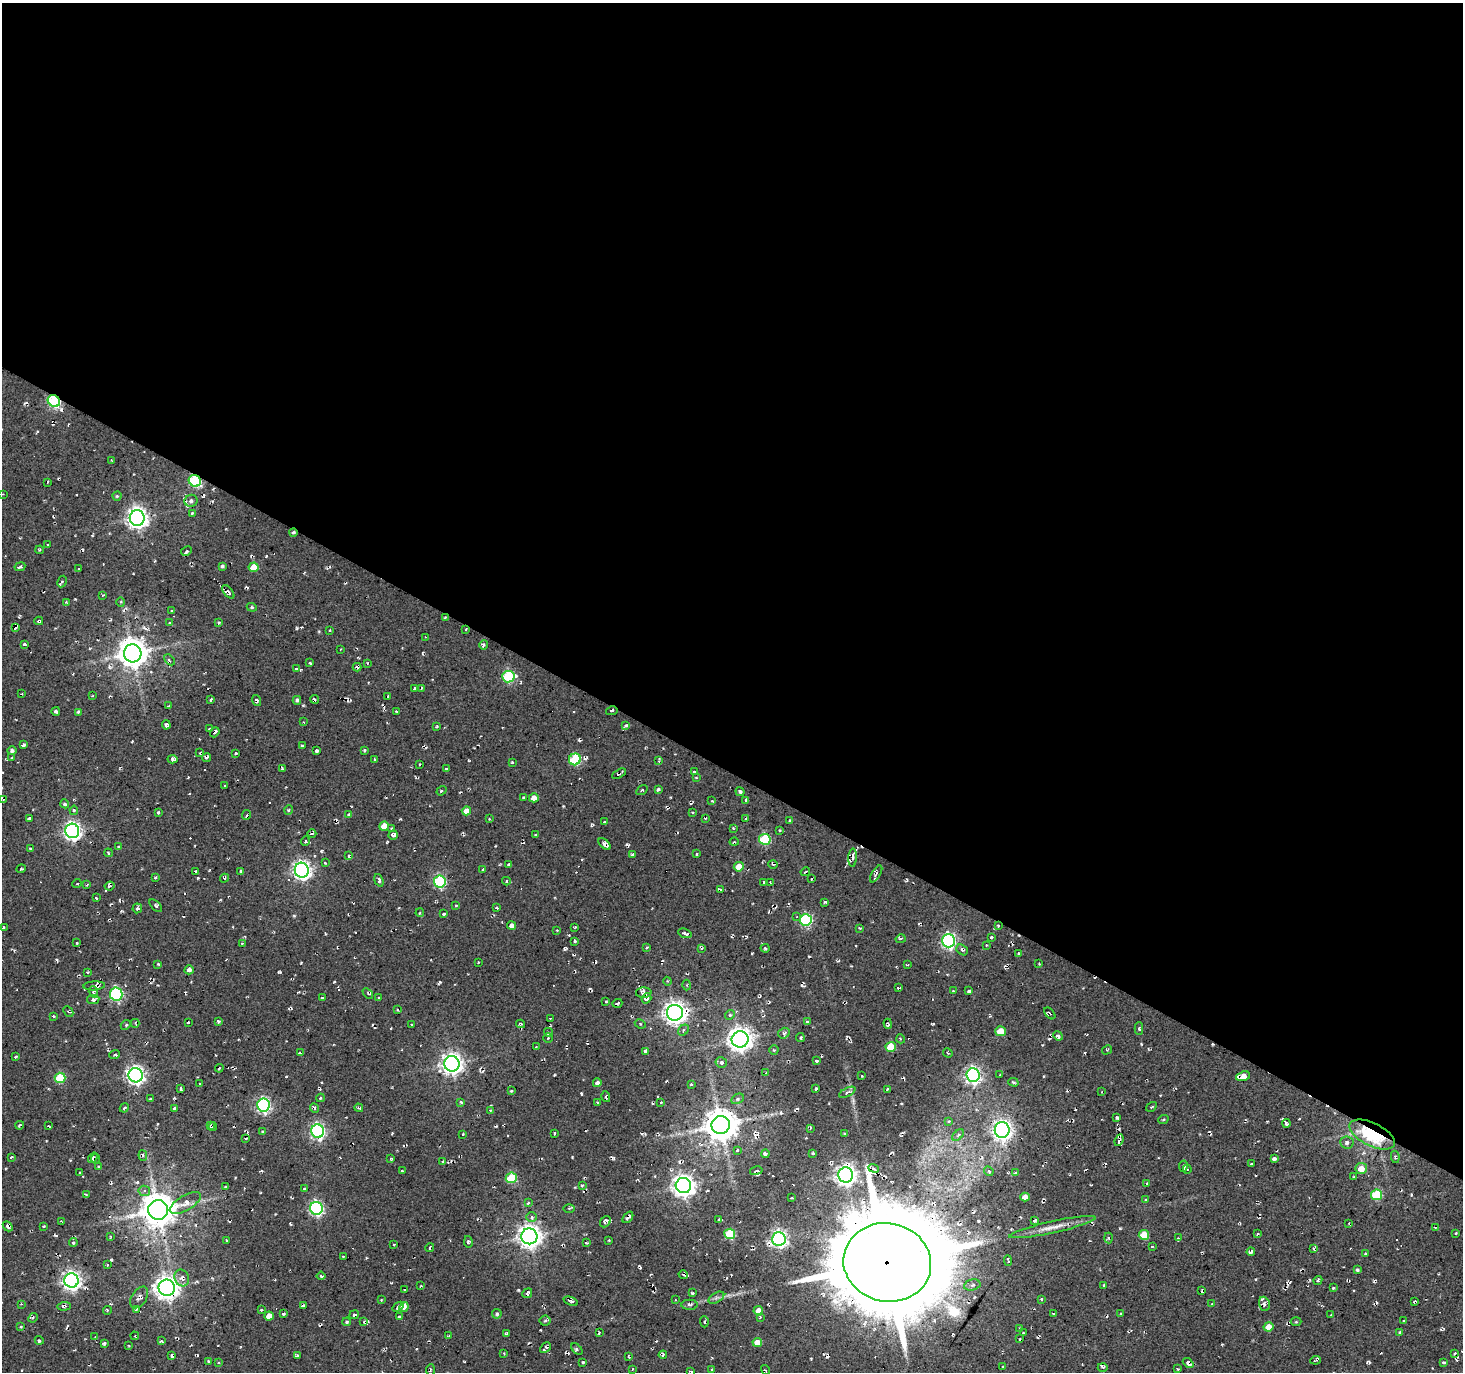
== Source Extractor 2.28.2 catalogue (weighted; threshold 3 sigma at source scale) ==
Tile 3 of 4 x 4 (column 3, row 1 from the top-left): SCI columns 2925-4385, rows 4302-5671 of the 5853 x 5930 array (HDU 1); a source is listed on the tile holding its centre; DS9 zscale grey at full resolution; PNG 1465 x 1374 px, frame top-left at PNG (2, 3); each listed source drawn as its Kron ellipse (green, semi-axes under 4 px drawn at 4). Shown black and unused: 56% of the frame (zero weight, under 2 of 3 exposures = <1% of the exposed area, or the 3 px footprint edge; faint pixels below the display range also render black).
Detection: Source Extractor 2.28.2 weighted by HDU 2 'WHT'; one run over the whole footprint, this tile lists its part. Background 0.0081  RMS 0.0091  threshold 0.0408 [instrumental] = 3 sigma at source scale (4.5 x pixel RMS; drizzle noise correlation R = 1.50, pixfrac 1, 0.0396/0.0396 arcsec/px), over >= 5 px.
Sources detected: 479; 19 cosmic-ray / hot-pixel residue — neither listed nor drawn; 6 inside a brighter listed object's ellipse — not listed separately; the other 454 listed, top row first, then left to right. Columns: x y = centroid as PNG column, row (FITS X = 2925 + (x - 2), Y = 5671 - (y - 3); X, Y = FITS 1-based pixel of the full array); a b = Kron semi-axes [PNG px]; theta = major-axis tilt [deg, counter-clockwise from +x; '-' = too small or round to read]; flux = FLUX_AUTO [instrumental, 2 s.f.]
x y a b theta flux
54 401 6 5 - 130
111 460 3 2 - 0.79
195 481 6 5 - 88
48 482 3 2 - 0.72
3 494 2 2 - 0.7
117 496 4 4 - 1.1
191 501 6 6 - 2.9
192 513 3 3 - 1.6
137 518 8 7 - 540
293 532 4 3 - 1.4
48 544 4 2 - 0.9
40 550 4 3 - 1.1
186 551 6 3 28 1.4
222 566 4 3 - 1.7
20 567 5 3 - 2.1
254 567 5 4 - 14
79 569 3 2 - 0.76
62 581 6 4 63 1.5
228 592 8 4 -51 2.5
103 595 3 2 - 0.79
66 602 3 2 - 0.82
121 602 4 4 - 1.1
252 607 5 4 - 1.1
171 611 4 2 - 0.77
445 617 3 2 - 1
39 621 4 4 - 2
219 622 3 3 - 1
169 623 3 3 - 0.84
16 628 4 2 - 1.5
466 629 3 2 - 0.65
330 630 3 2 - 0.89
425 637 3 2 - 0.65
24 644 4 3 - 1.2
484 645 5 3 - 1.5
340 649 2 2 - 0.68
133 653 9 8 - 1400
169 660 6 2 -46 0.96
310 663 3 3 - 1.4
367 663 3 2 - 0.72
357 667 4 3 - 2.2
296 669 3 3 - 2
508 677 6 5 - 68
415 688 3 2 - 0.97
422 688 3 2 - 0.78
22 694 3 2 - 0.59
92 696 3 2 - 1.1
388 696 3 2 - 0.84
210 699 4 3 - 1.4
314 699 5 2 - 1.4
257 700 6 3 -71 2
297 700 4 4 - 1.8
169 706 3 3 - 1
56 711 4 3 - 2.3
397 711 3 2 - 0.88
612 711 6 2 13 0.96
78 712 3 2 - 1.1
303 722 3 2 - 0.7
166 725 4 4 - 1.8
437 726 3 3 - 0.93
626 726 4 3 - 2.7
210 729 4 3 - 1
215 732 5 2 - 1.9
24 745 4 3 - 1.7
302 746 3 3 - 1.1
365 750 3 3 - 1.5
12 751 4 4 - 2.5
317 751 4 3 - 2.5
200 753 4 3 - 1.1
236 753 3 3 - 1.4
12 758 3 3 - 1.1
206 758 4 3 - 2.1
173 759 5 4 - 3.6
575 759 6 5 - 62
375 760 3 3 - 2.4
659 761 4 3 - 1.9
512 763 3 3 - 1.8
419 764 3 2 - 0.88
282 769 3 2 - 0.76
446 769 3 2 - 1.2
695 772 3 3 - 2.3
619 774 7 3 28 1.5
696 777 3 2 - 0.81
225 786 4 2 - 0.89
658 789 4 3 - 2.9
642 790 6 2 34 0.98
441 791 5 3 - 1.2
740 792 5 3 - 2.1
524 798 4 3 - 1.1
534 798 5 4 - 7.7
3 799 3 2 - 0.84
746 800 4 2 - 1.6
712 801 4 2 - 0.79
65 804 4 4 - 1.9
74 810 4 3 - 1.6
289 810 5 3 - 0.99
466 811 4 4 - 8.7
158 812 3 3 - 1.2
692 812 3 3 - 0.81
246 815 5 3 - 1.1
349 815 3 3 - 1.2
705 818 4 2 - 0.89
746 818 2 2 - 0.9
29 819 4 3 - 3.1
489 819 3 2 - 0.82
790 820 3 2 - 0.76
604 822 3 2 - 1.1
384 826 5 4 - 12
392 828 4 3 - 1.4
733 828 3 3 - 0.74
780 830 3 3 - 1
72 831 7 7 - 330
312 833 4 3 - 1.6
393 835 5 4 - 3
535 835 3 3 - 2.2
765 839 5 5 - 61
305 841 5 3 - 0.92
734 842 4 3 - 0.79
605 844 7 3 -39 4.5
118 847 3 3 - 0.89
30 849 3 2 - 0.91
108 853 4 3 - 1
632 854 3 3 - 1.5
697 854 3 2 - 1.2
349 856 4 3 - 1.5
853 858 9 4 87 4.2
325 863 3 3 - 1
773 864 4 3 - 1.3
509 865 3 3 - 1.4
739 867 5 4 - 14
21 869 5 2 - 1.1
483 869 3 3 - 2
302 870 7 7 - 390
196 871 3 3 - 1.1
241 871 3 3 - 1.8
805 872 5 2 - 1
876 874 9 3 59 1.9
156 877 3 3 - 1.6
224 878 4 3 - 1.1
811 879 3 2 - 0.78
379 880 6 4 -70 2.1
440 881 6 6 - 98
506 881 4 3 - 1.5
763 882 3 3 - 1.5
770 882 3 2 - 0.7
77 883 4 3 - 0.89
87 885 3 2 - 1.2
109 886 5 3 - 1.9
721 889 4 3 - 1.3
96 898 3 2 - 0.89
825 902 3 3 - 1.4
456 905 3 3 - 0.99
156 906 8 3 -45 1.4
137 908 5 4 - 1.9
497 908 3 2 - 0.79
420 913 4 3 - 0.98
444 914 3 3 - 1.9
797 917 4 3 - 1.1
806 920 6 5 - 100
511 925 4 4 - 4.2
998 926 3 2 - 0.78
3 927 3 2 - 0.97
575 927 3 2 - 0.84
860 928 4 3 - 0.83
557 930 3 3 - 0.75
685 933 7 3 -20 3.6
992 937 3 3 - 1.2
901 939 5 2 - 0.95
575 941 3 3 - 1.5
948 941 6 6 - 190
76 943 3 2 - 0.94
242 943 3 2 - 0.6
986 945 3 2 - 0.71
647 948 4 2 - 0.98
701 948 3 3 - 1.3
765 948 4 3 - 1.1
962 950 6 4 -39 1.8
1018 953 3 3 - 1.5
478 962 3 2 - 0.82
158 964 4 3 - 0.91
1039 964 3 2 - 0.82
907 965 3 2 - 0.91
189 970 4 4 - 3.5
87 972 3 2 - 0.92
667 981 4 3 - 0.86
687 985 5 3 - 0.99
94 986 11 4 3 2.9
898 988 4 2 - 1.7
953 991 3 3 - 0.85
969 991 4 3 - 1.8
93 992 6 4 -73 1.5
368 993 6 3 -42 1.2
644 993 8 5 2 3.4
116 994 6 6 - 130
322 998 3 3 - 0.98
379 998 3 2 - 1.1
646 998 5 4 - 3.4
93 999 6 4 10 3.1
606 1002 3 3 - 0.76
617 1003 5 4 - 2
398 1010 4 2 - 0.78
68 1012 6 3 -46 1.3
675 1013 8 8 - 720
1050 1013 7 2 -49 1.2
730 1015 5 4 - 1.4
53 1016 3 3 - 1
550 1018 3 2 - 0.56
219 1021 3 3 - 1.7
188 1022 3 2 - 1
807 1022 4 3 - 2.2
135 1023 4 2 - 0.93
521 1024 4 3 - 2.1
640 1024 6 4 -26 1.3
888 1024 5 3 - 1.6
126 1025 5 3 - 0.98
411 1025 3 3 - 1.7
1139 1028 6 4 -89 1.7
683 1030 6 4 45 2
1000 1031 5 5 - 18
548 1032 5 3 - 1.7
784 1033 6 5 - 2.5
1058 1036 5 4 - 2.7
548 1038 5 4 - 1.3
800 1038 4 3 - 0.96
740 1039 8 8 - 830
901 1039 4 3 - 0.81
536 1047 3 3 - 0.85
891 1047 5 5 - 31
774 1050 5 4 - 1.1
1107 1050 5 3 - 0.91
645 1051 4 3 - 5
300 1053 4 2 - 0.91
948 1053 5 2 - 0.95
115 1054 6 2 21 1
15 1057 4 3 - 1.1
816 1061 3 3 - 1.6
721 1063 5 5 - 2.8
452 1064 7 7 - 570
219 1068 4 2 - 0.95
766 1073 4 3 - 1.5
136 1075 7 7 - 330
973 1075 7 6 - 280
1000 1075 3 3 - 1.1
862 1076 3 2 - 0.64
1243 1076 7 4 16 9.1
60 1078 5 5 - 40
1013 1082 5 3 - 1.4
597 1083 4 4 - 2.9
200 1084 3 2 - 0.92
691 1084 3 2 - 1.1
816 1088 3 2 - 0.94
180 1089 4 2 - 1.4
887 1089 4 2 - 1.6
511 1091 3 3 - 1.4
847 1092 9 4 27 2.5
1101 1092 3 2 - 0.62
606 1097 5 2 - 1.3
320 1098 4 3 - 0.79
150 1099 3 3 - 1.7
738 1099 7 5 28 1.8
461 1102 3 3 - 1.4
661 1102 2 2 - 0.92
597 1103 4 2 - 0.86
263 1105 6 6 - 190
1151 1107 6 2 34 1.1
124 1108 5 2 - 1.5
174 1108 4 3 - 1.9
314 1108 5 3 - 2.2
359 1108 4 2 - 1.8
490 1110 3 2 - 0.77
1117 1117 4 3 - 1.3
1163 1120 5 3 - 0.89
949 1121 4 4 - 0.93
1286 1123 4 3 - 2.5
20 1125 4 3 - 2.1
210 1125 4 2 - 0.89
721 1125 9 9 - 2000
49 1126 3 2 - 0.77
213 1127 4 2 - 0.9
810 1128 4 2 - 0.69
1002 1130 8 7 - 440
318 1131 7 6 - 210
262 1132 3 3 - 1.1
554 1133 3 3 - 1.6
463 1134 3 2 - 0.97
844 1134 3 2 - 0.63
958 1135 7 4 45 1.9
1372 1135 25 11 -26 81
246 1138 3 2 - 0.92
1119 1140 6 3 70 2.4
1347 1142 7 6 - 3.2
737 1150 3 3 - 1.7
813 1153 3 3 - 2.2
765 1154 4 3 - 1.6
143 1155 5 3 - 1.6
11 1157 3 2 - 1
1395 1157 6 4 -80 1.6
93 1158 6 3 54 1.4
391 1158 3 3 - 0.83
1274 1158 4 4 - 2.3
95 1159 5 2 - 0.97
443 1161 3 2 - 0.91
1251 1164 3 3 - 1.2
1183 1166 6 4 80 2.6
99 1167 3 3 - 1.1
873 1168 5 4 - 2.6
1187 1169 4 3 - 2.2
1361 1169 6 5 - 10
402 1171 3 2 - 1
756 1171 6 3 12 1.8
989 1171 5 3 - 1.8
80 1173 3 3 - 1.6
1015 1173 3 3 - 0.99
846 1175 7 7 - 510
1354 1176 4 3 - 1
511 1178 5 5 - 40
1147 1183 4 3 - 1.1
582 1186 4 2 - 0.87
683 1186 8 7 - 650
225 1187 2 2 - 0.73
304 1189 4 3 - 2.2
144 1191 6 5 - 2.7
86 1195 4 2 - 0.85
1377 1195 5 5 - 44
1025 1197 4 4 - 7
791 1198 3 2 - 0.82
1146 1200 3 3 - 1.4
185 1203 17 7 30 6.7
528 1203 4 3 - 1.2
316 1208 6 6 - 180
569 1208 6 4 0 1.2
158 1210 10 9 - 2200
532 1217 5 4 - 1.7
628 1217 6 3 49 1.9
718 1220 4 3 - 1.4
1034 1220 4 3 - 1.9
61 1221 3 2 - 0.69
605 1222 6 4 49 3.8
1349 1223 3 2 - 0.58
8 1226 5 4 - 4.2
44 1226 3 3 - 1.1
1052 1227 44 6 12 11
1435 1227 3 2 - 0.79
1456 1233 4 2 - 0.78
730 1234 5 5 - 49
1258 1234 4 3 - 1.1
1144 1235 5 5 - 24
110 1236 4 2 - 0.74
529 1236 8 8 - 760
1109 1238 5 3 - 1.4
1178 1238 4 2 - 0.69
779 1239 7 7 - 300
226 1240 3 3 - 1.1
609 1240 2 2 - 0.74
468 1242 6 3 -78 1.4
73 1243 4 3 - 1.5
586 1243 3 2 - 1.4
394 1245 3 2 - 0.92
1152 1246 3 2 - 0.83
430 1248 4 2 - 1.3
1313 1249 3 3 - 1.2
1251 1252 4 3 - 2.5
1366 1253 3 2 - 1
343 1257 3 2 - 0.59
1008 1261 5 2 - 1.7
887 1262 44 39 -12 16000
107 1265 3 2 - 0.81
1357 1270 3 3 - 1.3
683 1275 4 2 - 0.96
321 1276 4 3 - 1.5
182 1278 8 7 - 4.9
71 1280 7 7 - 420
1318 1280 4 3 - 1.5
421 1285 3 2 - 0.86
972 1285 8 5 12 3.3
1104 1285 3 3 - 1.5
167 1288 8 8 - 790
1333 1288 4 3 - 0.83
405 1290 3 2 - 0.95
1202 1291 4 2 - 1.4
527 1293 5 4 - 2.2
693 1293 3 3 - 1.2
139 1297 12 7 58 4.5
716 1298 8 5 30 2.3
1042 1299 3 3 - 1
381 1300 4 3 - 0.74
675 1300 3 2 - 0.49
571 1301 7 3 -22 2.3
1415 1301 4 2 - 1.2
21 1304 3 2 - 0.7
1212 1304 2 2 - 0.75
1264 1304 7 5 -73 2.8
689 1305 8 5 -1 2.3
64 1306 7 3 4 2.2
303 1306 4 3 - 2.2
398 1307 6 3 39 3.7
404 1307 5 3 - 6.8
136 1309 4 3 - 1
107 1310 4 2 - 0.82
261 1310 3 3 - 0.94
758 1311 5 4 - 6.4
1053 1313 3 2 - 0.84
283 1314 3 3 - 1.3
497 1314 5 4 - 1.5
1121 1314 3 2 - 0.83
354 1315 5 4 - 1.8
1331 1315 3 2 - 0.95
269 1316 5 4 - 9.6
399 1316 3 3 - 1.4
760 1317 4 3 - 0.9
33 1318 5 2 - 1
545 1321 5 5 - 1.3
1403 1321 3 2 - 1.1
347 1322 4 3 - 1.4
364 1322 3 2 - 1
704 1322 6 4 -88 1.4
1296 1322 5 3 - 0.83
21 1327 4 3 - 0.77
1269 1327 5 4 - 11
1020 1329 3 3 - 1
1399 1332 3 2 - 0.99
507 1333 3 3 - 1.6
599 1333 3 2 - 0.74
1024 1333 3 2 - 0.77
135 1336 4 2 - 1.1
449 1336 4 3 - 1.2
95 1337 3 2 - 1.2
1020 1339 4 3 - 0.88
39 1340 4 3 - 1.3
161 1341 4 3 - 0.93
757 1342 4 4 - 9.7
104 1343 3 3 - 1.5
129 1346 3 2 - 0.68
545 1348 6 3 44 2.2
577 1349 7 4 -47 1.6
504 1353 4 2 - 0.66
1455 1353 3 2 - 1.3
663 1355 4 3 - 1.4
172 1356 4 3 - 2
297 1356 4 3 - 1
628 1357 4 2 - 0.85
1316 1360 5 3 - 1.5
209 1361 3 3 - 1.2
583 1362 3 2 - 1
1443 1362 4 2 - 1.2
218 1363 4 2 - 0.78
1188 1363 6 4 -41 3.9
1003 1367 3 3 - 1.1
1103 1367 5 3 - 1.4
632 1369 3 2 - 0.82
712 1369 3 2 - 0.67
1178 1369 3 3 - 0.81
430 1370 6 2 86 1.2
765 1370 5 2 - 0.82
691 1372 3 2 - 1
Overlapping masked pixels (flux is a lower limit): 8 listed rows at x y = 54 401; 195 481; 293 532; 445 617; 466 629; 612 711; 1372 1135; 887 1262
Isophote crosses this tile's border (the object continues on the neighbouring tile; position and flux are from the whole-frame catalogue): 1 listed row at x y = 691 1372
Unlisted compact peaks at least as high as the median listed source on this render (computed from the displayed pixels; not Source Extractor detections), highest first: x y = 111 1260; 297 628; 581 1094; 334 982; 752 953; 572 1157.